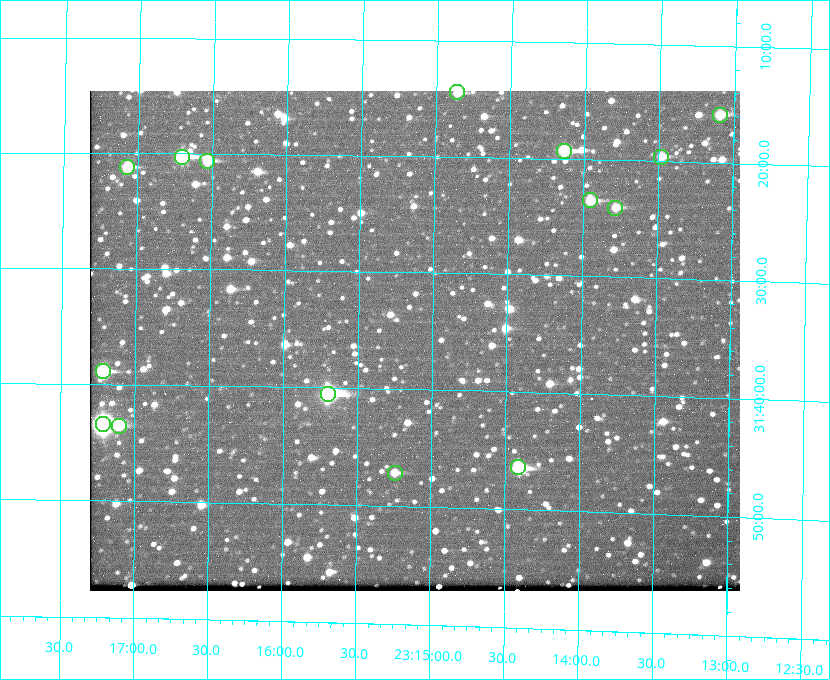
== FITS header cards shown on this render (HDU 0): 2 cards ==
NAXIS1  =                  650 / Width of table row in bytes
NAXIS2  =                  500 / Number of rows in table

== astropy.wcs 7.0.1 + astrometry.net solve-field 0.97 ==
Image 650 x 500 px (HDU 0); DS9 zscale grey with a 90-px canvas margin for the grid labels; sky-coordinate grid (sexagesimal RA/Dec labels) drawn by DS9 from the SOLVED WCS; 15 Tycho-2 reference stars matched to detected sources circled (green)
Header WCS: none
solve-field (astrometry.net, Tycho-2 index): SOLVED blind (the file carries no WCS)
Solved WCS: RA---TAN-SIP/DEC--TAN-SIP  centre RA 23:15:07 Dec +31:36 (348.78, +31.60 deg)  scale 5.16 arcsec/px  FOV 55.9' x 42.8'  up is +179 deg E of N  parity flipped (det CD > 0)
(file carries no celestial WCS; the grid is the blind solution)
Tycho-2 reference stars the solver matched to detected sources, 15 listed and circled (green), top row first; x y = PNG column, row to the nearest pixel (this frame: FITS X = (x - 90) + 1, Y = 500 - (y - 91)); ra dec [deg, ICRS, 3 dp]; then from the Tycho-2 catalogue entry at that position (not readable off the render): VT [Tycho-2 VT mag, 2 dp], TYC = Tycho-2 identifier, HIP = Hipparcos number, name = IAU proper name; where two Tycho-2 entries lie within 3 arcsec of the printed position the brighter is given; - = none
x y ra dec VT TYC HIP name
457 92 348.716 +31.241 10.71 2751-1879-1 - -
720 115 348.274 +31.265 10.04 2751-1349-1 - -
564 151 348.533 +31.321 8.95 2751-241-1 - -
182 157 349.176 +31.338 8.87 2752-38-1 - -
661 157 348.371 +31.327 10.64 2751-1121-1 - -
207 161 349.134 +31.344 10.32 2752-30-1 - -
127 167 349.268 +31.354 10.15 2752-13-1 - -
590 200 348.489 +31.392 10.19 2751-871-1 - -
615 208 348.446 +31.401 10.83 2751-661-1 - -
103 371 349.305 +31.647 9.68 2752-19-1 - -
328 394 348.924 +31.676 7.66 2752-472-1 114838 -
103 424 349.304 +31.724 8.18 2752-1095-1 114975 -
119 426 349.277 +31.726 11.07 2752-324-1 - -
518 467 348.603 +31.774 10.34 2751-877-1 - -
395 473 348.810 +31.787 10.96 2752-75-1 - -